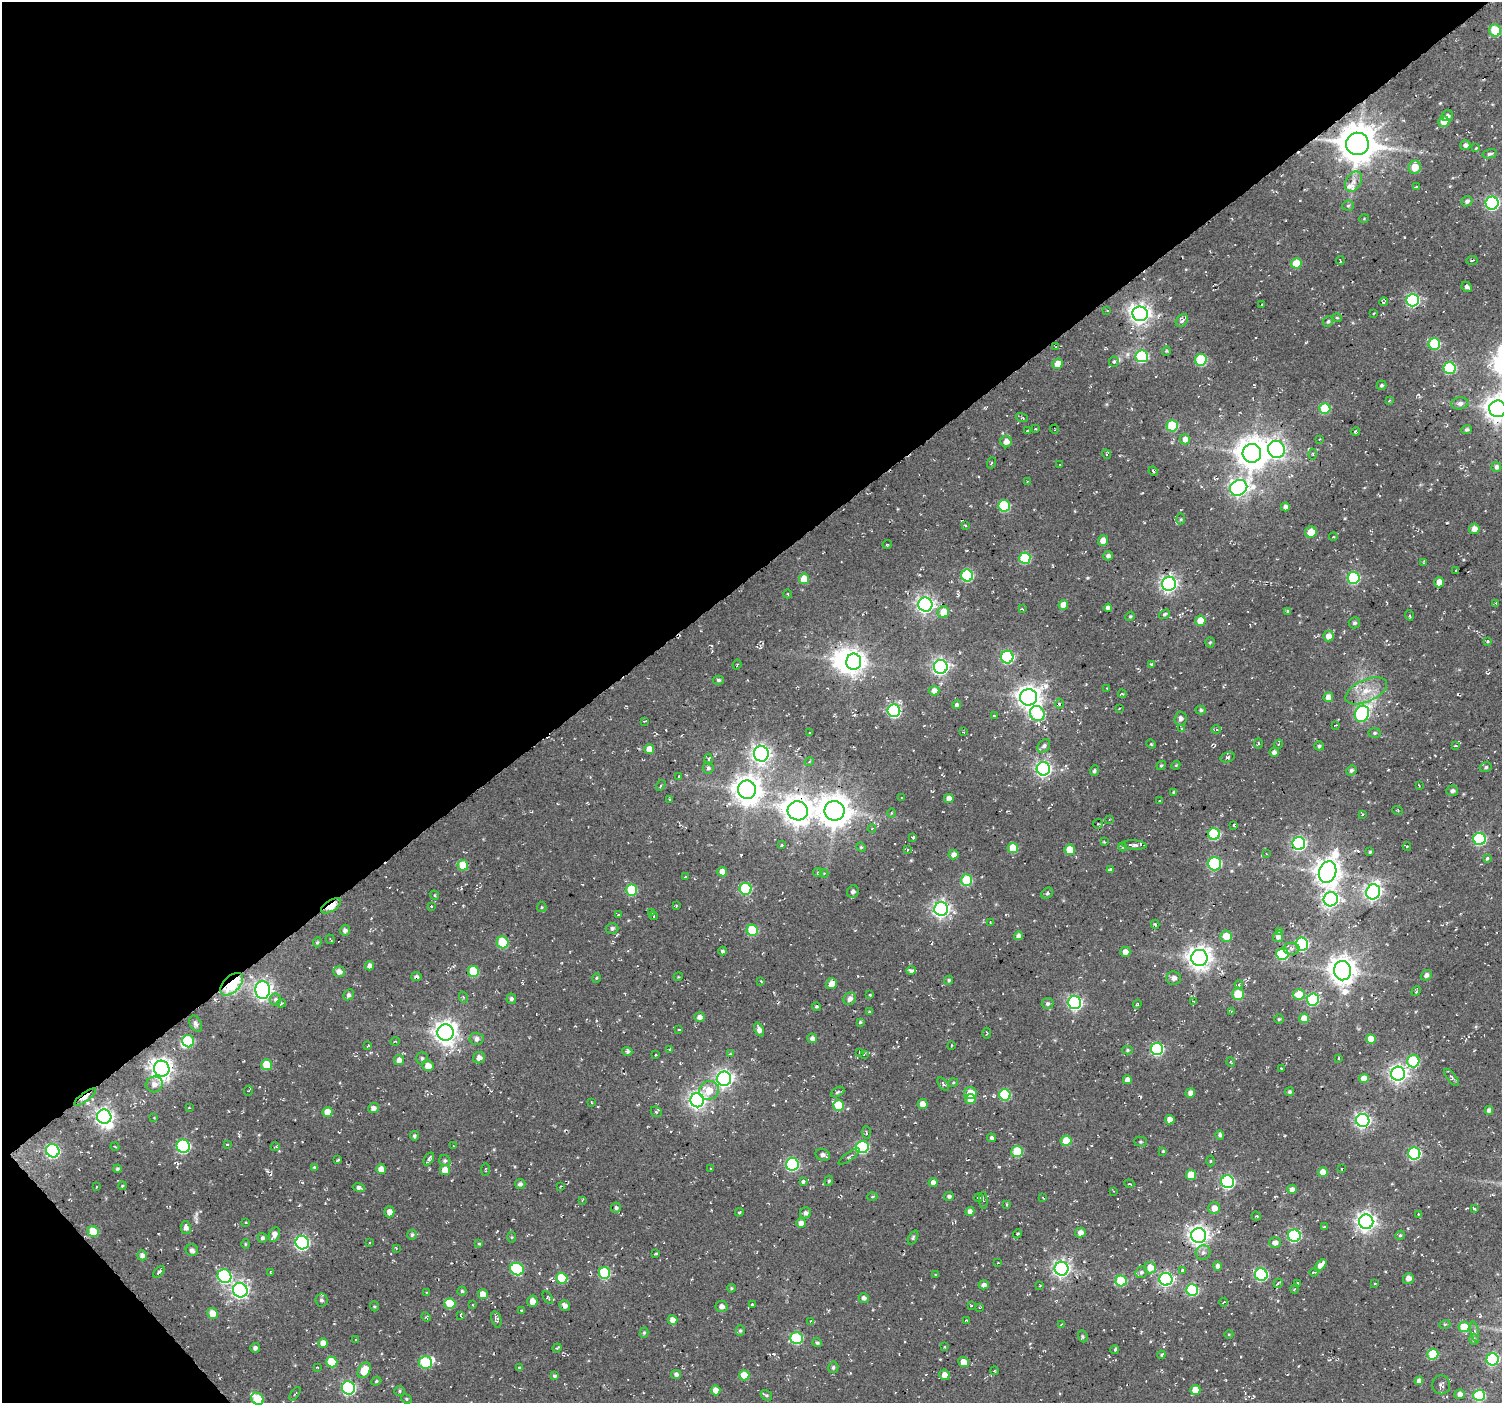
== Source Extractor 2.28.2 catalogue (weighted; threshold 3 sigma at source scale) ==
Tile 5 of 4 x 4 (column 1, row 2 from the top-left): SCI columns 8-1507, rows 3023-4423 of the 6026 x 5979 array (HDU 1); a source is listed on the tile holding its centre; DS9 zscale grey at full resolution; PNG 1504 x 1405 px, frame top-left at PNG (2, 2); each listed source drawn as its Kron ellipse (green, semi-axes under 4 px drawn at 4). Shown black and unused: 42% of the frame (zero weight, under 2 of 3 exposures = <1% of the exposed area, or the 3 px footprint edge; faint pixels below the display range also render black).
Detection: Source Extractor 2.28.2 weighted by HDU 2 'WHT'; one run over the whole footprint, this tile lists its part. Background 0.104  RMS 0.0092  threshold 0.0415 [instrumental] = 3 sigma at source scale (4.5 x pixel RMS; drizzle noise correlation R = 1.50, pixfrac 1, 0.0396/0.0396 arcsec/px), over >= 5 px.
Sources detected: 529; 4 inside a brighter object's white glare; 9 cosmic-ray / hot-pixel residue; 2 long thin detections or spike segments (spike, bleed or trail) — neither listed nor drawn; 6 inside a brighter listed object's ellipse — not listed separately; of the other 508, all 500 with FLUX_AUTO >= 0.603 (the completeness limit of this list) listed and drawn (8 fainter detections not listed), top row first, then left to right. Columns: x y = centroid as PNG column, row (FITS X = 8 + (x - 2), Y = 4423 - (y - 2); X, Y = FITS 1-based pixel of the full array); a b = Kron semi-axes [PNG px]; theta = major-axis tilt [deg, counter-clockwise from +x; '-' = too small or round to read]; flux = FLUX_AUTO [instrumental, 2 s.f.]
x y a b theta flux
1495 30 6 6 - 33
1447 116 6 5 - 3.4
1444 122 5 5 - 9.2
1357 144 11 11 - 2600
1465 145 5 5 - 3.4
1476 148 4 3 - 1.2
1490 154 7 4 14 2.1
1415 167 6 6 - 14
1353 182 11 7 60 5.9
1417 187 3 3 - 1.2
1467 201 5 5 - 2.9
1492 203 6 6 - 180
1348 206 5 5 - 1.5
1364 219 5 3 - 0.75
1472 260 6 2 4 1.2
1340 261 4 2 - 0.8
1296 263 5 5 - 20
1467 287 5 4 - 2.9
1413 300 6 6 - 150
1384 302 4 3 - 1.7
1262 304 4 3 - 0.79
1107 310 3 2 - 1.2
1374 313 3 2 - 0.83
1140 314 7 7 - 560
1337 318 4 4 - 1
1182 320 7 5 51 4.2
1328 321 5 5 - 1.8
1434 344 6 6 - 58
1056 346 3 2 - 0.8
1166 351 4 4 - 1.1
1142 356 6 6 - 89
1201 360 6 5 - 63
1114 362 5 5 - 3
1058 364 5 5 - 12
1449 368 6 6 - 70
1382 385 5 4 - 1.8
1389 400 3 2 - 1.1
1460 403 8 6 8 3.6
1325 408 5 5 - 39
1498 409 8 8 - 1100
1022 418 6 4 -17 1.2
1172 426 6 5 - 49
1035 429 2 2 - 1.1
1054 429 5 3 - 0.74
1027 430 3 3 - 1.3
1467 430 5 4 - 2.2
1355 432 4 4 - 1.6
1185 439 5 5 - 6
1320 439 4 2 - 0.64
1006 442 6 5 - 7.4
1276 449 8 8 - 330
1252 453 9 9 - 1600
1106 454 5 3 - 0.81
1313 454 5 3 - 0.97
991 463 6 3 70 1.1
1060 464 3 2 - 0.79
1496 467 5 5 - 3.3
1153 471 5 3 - 1.5
1027 481 4 3 - 0.8
1239 488 9 7 25 350
1004 506 6 5 - 64
1285 507 4 4 - 4
1181 519 5 4 - 1.1
965 525 3 2 - 0.96
1474 529 5 5 - 7.1
1311 532 6 5 - 15
1333 537 4 3 - 0.99
1103 541 5 5 - 8.8
887 544 5 3 - 0.85
1108 556 5 4 - 3
1025 558 5 5 - 58
1424 562 4 3 - 0.8
1456 570 3 2 - 1.3
967 575 6 6 - 81
1353 578 6 6 - 90
804 579 5 5 - 17
1439 582 5 5 - 8.7
1169 584 7 7 - 340
788 594 4 3 - 0.66
1496 603 3 3 - 1.3
925 604 7 7 - 360
1063 605 5 4 - 11
1108 608 4 4 - 3.3
1022 609 4 3 - 0.85
1288 611 3 3 - 1.9
943 612 6 5 - 14
1164 614 6 4 39 1.6
1409 615 5 2 - 1.1
1130 616 5 4 - 1.4
1200 621 5 5 - 15
1354 623 6 5 - 2.1
1328 636 5 5 - 8.9
1487 641 3 3 - 2
1210 642 5 4 - 1.3
1007 657 6 6 - 120
854 662 8 7 - 650
737 665 5 3 - 1.3
1151 665 4 4 - 2.7
941 667 7 7 - 280
718 680 5 4 - 1.7
1107 688 3 2 - 0.68
934 691 5 5 - 5.4
1366 691 22 11 24 17
1122 694 4 3 - 1.2
1028 697 8 8 - 820
1328 697 5 5 - 7.3
1059 704 5 3 - 1.2
957 705 4 4 - 3.1
1119 708 3 2 - 0.74
1201 710 5 4 - 1.6
894 711 6 6 - 150
1037 714 8 7 - 57
1362 714 8 7 - 140
994 716 3 3 - 1.1
1180 719 7 6 - 3.9
644 721 4 2 - 0.94
1335 725 4 2 - 0.68
1182 729 3 3 - 1.1
1216 730 5 3 - 1.3
963 732 2 2 - 0.8
809 733 3 2 - 0.63
1375 733 6 5 - 1.6
1151 744 5 3 - 1.1
1258 744 5 3 - 1
1279 744 4 3 - 0.86
1044 746 7 5 52 2.5
1319 746 5 4 - 1.6
1455 746 3 2 - 0.87
649 749 5 5 - 11
1274 752 5 4 - 3.4
761 754 8 7 - 410
1228 757 7 5 19 2.1
709 759 5 3 - 1.1
809 762 4 3 - 1.1
1161 765 5 4 - 1.4
1176 765 4 3 - 0.9
1486 767 6 4 16 1.6
708 768 6 5 - 2.4
1043 769 7 6 - 260
1351 770 5 5 - 2.3
1094 771 5 4 - 1.7
679 776 3 3 - 1.2
661 785 6 3 58 1.3
1419 785 3 2 - 0.69
747 790 9 9 - 1200
1452 791 6 5 - 2.9
1174 793 4 3 - 2.2
902 798 3 2 - 0.98
670 799 3 2 - 0.97
949 799 5 4 - 6.5
1159 801 3 2 - 0.81
1398 810 5 2 - 0.86
798 811 10 9 - 1200
835 811 10 9 - 1700
891 813 4 3 - 0.95
1362 815 3 3 - 0.82
1109 820 3 2 - 0.63
1098 824 5 5 - 1.4
1234 825 3 3 - 1.8
872 829 4 3 - 0.75
1214 834 6 6 - 72
913 837 3 2 - 1.2
1479 839 6 6 - 110
1104 842 3 3 - 1.1
1299 844 6 6 - 180
782 845 4 3 - 1.4
1134 845 12 4 -4 3.4
861 847 5 4 - 1.1
1123 847 4 3 - 1
1407 847 4 3 - 1
1013 848 5 5 - 17
907 849 4 3 - 1.1
1070 850 5 5 - 17
1370 852 3 3 - 1.2
1266 854 3 3 - 0.84
953 855 5 4 - 4.8
1487 858 3 3 - 3.1
1214 864 7 6 - 82
463 865 5 5 - 21
1110 869 4 3 - 1.7
722 872 5 5 - 7.1
1328 872 11 8 71 1000
818 873 5 4 - 1.1
824 873 4 4 - 0.88
685 877 3 3 - 1.1
966 880 6 5 - 48
746 889 6 6 - 73
632 890 6 5 - 45
853 892 6 5 - 2.6
1373 892 7 7 - 320
1047 893 6 5 - 1.6
434 895 5 3 - 1.1
1331 899 7 7 - 310
676 905 4 3 - 0.71
331 906 11 5 32 24
431 906 3 3 - 0.78
542 907 5 4 - 1.1
941 909 7 7 - 360
651 912 4 3 - 1.2
618 915 3 3 - 1.3
653 916 4 3 - 1.1
990 922 3 2 - 0.68
1155 924 4 3 - 1.4
612 928 6 5 - 2.5
345 930 5 5 - 3
752 930 5 5 - 51
1279 931 4 3 - 1.4
1018 936 4 4 - 3.7
1226 936 5 5 - 16
1278 937 5 5 - 5
330 939 5 2 - 1
317 942 5 4 - 1.2
503 942 6 6 - 37
1302 944 6 6 - 110
1292 949 8 6 1 3.4
723 951 4 4 - 2.3
1125 952 5 5 - 5.9
1282 954 6 6 - 64
1199 958 8 8 - 800
369 966 5 4 - 4.4
473 971 5 5 - 37
911 971 5 3 - 2.9
1342 971 9 8 - 1200
339 972 6 5 - 5.5
1426 975 6 5 - 3.6
416 977 5 4 - 2.5
678 977 4 3 - 0.79
596 978 5 3 - 0.97
1174 978 7 6 - 3.9
949 980 5 4 - 1.5
761 981 4 2 - 0.84
232 984 14 8 44 100
831 984 6 5 - 7.2
1239 984 4 4 - 1.3
263 990 9 7 -89 400
1416 991 5 3 - 1.2
1238 994 5 5 - 26
349 995 5 5 - 2.5
870 995 3 3 - 1.2
1299 995 5 5 - 21
463 997 6 3 -72 0.98
511 999 5 5 - 2.5
850 999 6 6 - 4.9
1313 999 6 6 - 88
276 1000 6 5 - 3.6
1194 1001 4 3 - 0.83
281 1003 4 3 - 1.2
1075 1003 6 6 - 200
1048 1004 6 5 - 2.5
1137 1004 4 4 - 1
816 1007 4 3 - 1.2
870 1011 3 2 - 0.69
1231 1011 3 2 - 0.72
699 1017 5 5 - 4.5
1304 1018 5 5 - 15
1279 1019 5 5 - 1.1
860 1022 3 3 - 1.2
196 1024 8 5 -62 2.5
679 1030 4 3 - 0.81
759 1030 7 4 -65 5.7
446 1033 8 8 - 760
987 1033 5 3 - 0.89
812 1038 5 5 - 3.8
476 1039 7 6 - 3.7
1371 1039 5 5 - 14
188 1041 6 6 - 52
395 1041 4 3 - 0.86
951 1045 3 2 - 0.89
368 1046 4 3 - 1
669 1049 4 3 - 0.74
1157 1049 6 6 - 120
1128 1050 5 4 - 1.5
627 1051 5 4 - 1.7
859 1052 3 2 - 0.74
730 1054 3 3 - 0.83
655 1055 3 2 - 1.1
864 1055 4 2 - 0.79
422 1058 6 5 - 2
479 1058 6 5 - 5
1339 1058 4 2 - 0.66
399 1060 5 5 - 4
1413 1061 6 6 - 53
1231 1062 5 3 - 0.76
267 1065 5 5 - 21
428 1066 6 5 - 8.7
1281 1068 3 2 - 0.99
162 1069 8 7 - 690
1398 1074 7 7 - 410
1452 1077 10 4 -51 1.9
724 1079 7 7 - 330
1364 1079 5 4 - 9.5
1127 1080 4 4 - 5.9
953 1083 5 3 - 0.9
154 1084 8 8 - 5.2
943 1084 8 4 -53 1.8
709 1090 10 9 - 17
248 1091 5 4 - 1.4
837 1092 7 4 28 1.8
1289 1092 4 4 - 2
970 1093 6 6 - 15
1190 1093 5 5 - 5.4
1005 1095 5 5 - 66
85 1097 13 4 37 4.7
970 1099 5 5 - 8.6
697 1100 7 7 - 380
591 1102 4 2 - 0.62
923 1104 5 5 - 7.8
839 1105 5 5 - 28
189 1108 3 2 - 0.6
373 1108 5 5 - 4.2
1489 1110 4 4 - 3.5
327 1112 5 5 - 11
656 1112 6 5 - 1.5
104 1117 7 7 - 410
154 1118 4 2 - 0.66
1170 1120 4 4 - 6.9
1363 1120 6 6 - 280
866 1132 6 3 -87 1.1
1220 1135 4 4 - 2.5
414 1136 5 4 - 1.5
991 1138 4 4 - 2.3
1066 1141 5 5 - 22
1141 1142 6 5 - 1.5
227 1144 4 2 - 0.71
183 1146 7 6 - 140
454 1146 3 2 - 0.63
115 1147 4 3 - 0.9
275 1147 4 3 - 0.72
862 1147 6 6 - 100
53 1151 7 6 - 170
1163 1151 4 4 - 1.2
1017 1152 5 5 - 37
1414 1154 6 6 - 110
823 1155 7 5 -20 3.6
849 1157 12 4 35 2.1
429 1159 7 3 56 2.4
338 1160 4 2 - 1.7
445 1161 6 5 - 1.9
1210 1161 5 3 - 0.85
792 1164 6 6 - 120
314 1167 4 4 - 1.4
710 1168 2 2 - 0.72
117 1169 4 4 - 1.9
381 1169 5 4 - 8.6
485 1169 6 3 89 0.93
1342 1169 3 2 - 0.88
445 1170 5 5 - 12
1323 1172 5 4 - 8.2
1191 1175 5 5 - 20
829 1181 5 4 - 1.3
803 1182 4 3 - 3
1228 1182 6 6 - 160
933 1183 4 4 - 5.3
520 1184 5 5 - 2.5
1129 1184 5 2 - 0.85
122 1186 4 3 - 0.85
561 1186 3 2 - 0.62
96 1187 2 2 - 0.75
359 1188 6 4 -12 2.8
1292 1189 5 4 - 4.4
1113 1191 4 2 - 0.64
949 1196 5 4 - 2.6
872 1197 5 3 - 1
1043 1197 4 3 - 0.92
979 1198 4 2 - 0.83
582 1200 3 3 - 0.71
983 1200 8 3 -85 1.9
1007 1204 4 3 - 0.92
616 1208 5 5 - 2.3
1214 1208 6 6 - 7.1
1474 1209 3 3 - 0.95
970 1211 4 4 - 4
389 1212 5 5 - 5.7
739 1212 4 3 - 1.1
806 1213 6 5 - 3.4
1418 1214 3 3 - 0.82
1256 1216 5 3 - 1
245 1222 3 3 - 1.2
1366 1222 7 7 - 500
801 1223 5 4 - 6.2
1324 1227 4 4 - 0.95
186 1228 6 5 - 4.2
93 1232 6 5 - 25
1080 1233 5 5 - 5.7
274 1234 8 5 67 5.4
1017 1234 4 3 - 0.97
412 1235 5 4 - 1.9
1400 1235 5 4 - 1.2
1199 1236 7 7 - 520
1294 1236 6 6 - 110
512 1237 5 3 - 0.93
913 1237 7 4 64 1.7
262 1238 5 5 - 2.4
302 1243 7 6 - 200
369 1243 3 2 - 0.84
1275 1243 6 5 - 4.6
245 1244 5 3 - 0.86
479 1244 4 3 - 0.97
396 1248 3 3 - 0.69
192 1250 6 6 - 3.5
1203 1252 7 7 - 3.8
656 1253 4 2 - 0.84
142 1255 5 5 - 3.9
998 1263 4 3 - 0.95
1321 1265 7 4 46 8.4
1217 1266 4 4 - 3
1150 1268 6 5 - 12
517 1269 7 6 - 86
1061 1269 7 7 - 330
1182 1271 3 3 - 2.5
159 1272 7 3 47 2.6
270 1272 4 2 - 0.66
1141 1272 6 5 - 2.3
1314 1272 4 3 - 1.5
605 1273 6 5 - 67
936 1275 3 3 - 0.98
1261 1275 6 6 - 110
224 1276 7 6 - 130
562 1278 6 5 - 33
1408 1278 5 5 - 4.7
1166 1279 6 6 - 190
1121 1281 5 5 - 45
1278 1283 5 2 - 1.1
1298 1283 4 3 - 1.1
1375 1284 3 2 - 0.77
984 1285 5 4 - 3.2
1040 1286 3 2 - 0.66
731 1288 4 3 - 1.2
1295 1289 4 3 - 0.93
240 1290 7 7 - 300
1192 1290 6 5 - 71
462 1291 4 4 - 1.5
426 1292 4 2 - 0.69
483 1294 5 5 - 9.9
548 1297 7 4 -57 1.4
864 1298 5 4 - 3.3
321 1300 6 6 - 2.5
532 1301 5 5 - 6.5
1223 1302 4 3 - 0.9
450 1303 5 5 - 28
473 1305 4 2 - 0.69
565 1305 5 5 - 5
752 1305 3 2 - 0.89
374 1306 5 3 - 1
721 1306 6 5 - 3.9
971 1306 3 2 - 0.75
979 1308 3 2 - 0.84
521 1310 3 3 - 0.82
212 1314 5 5 - 12
461 1315 4 2 - 0.8
426 1317 5 4 - 1.1
496 1319 8 4 -76 2.5
673 1320 5 4 - 6.3
967 1320 3 2 - 0.89
810 1321 4 3 - 0.97
1061 1324 4 2 - 0.65
1445 1324 5 3 - 0.97
1464 1327 5 5 - 22
740 1330 5 4 - 1.5
1475 1332 10 3 -80 1.9
644 1333 5 4 - 1.6
1229 1334 4 3 - 0.75
1083 1336 6 4 -69 1.7
797 1338 6 6 - 79
356 1339 4 2 - 0.61
1474 1339 5 4 - 1.9
323 1343 5 4 - 8.4
817 1343 5 4 - 1.9
944 1347 3 2 - 0.98
255 1348 5 4 - 2.6
557 1348 5 3 - 1
1115 1350 4 3 - 1.9
1433 1354 5 5 - 46
1161 1355 4 3 - 0.94
1493 1359 6 6 - 110
332 1362 5 5 - 30
425 1362 6 6 - 61
964 1362 5 5 - 13
317 1367 3 3 - 0.74
833 1367 6 5 - 2
519 1368 4 4 - 0.91
364 1370 8 6 59 17
995 1371 4 3 - 0.79
676 1374 5 4 - 2.9
744 1375 5 5 - 18
944 1375 5 5 - 6.5
554 1376 4 4 - 1.6
376 1381 5 4 - 1.2
1419 1381 4 4 - 3.8
1441 1385 9 9 - 3.1
349 1388 7 6 - 160
716 1390 5 4 - 6.8
1195 1390 5 5 - 13
399 1391 5 5 - 1.4
295 1394 7 3 55 1
1460 1394 5 5 - 5.9
766 1395 6 4 -33 1.8
1479 1395 6 5 - 76
257 1399 7 5 -38 43
406 1399 5 4 - 1.2
Overlapping masked pixels (flux is a lower limit): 5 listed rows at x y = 1357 144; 331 906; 416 977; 232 984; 85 1097
Isophote crosses this tile's border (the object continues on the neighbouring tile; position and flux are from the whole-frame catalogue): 2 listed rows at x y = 1498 409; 257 1399